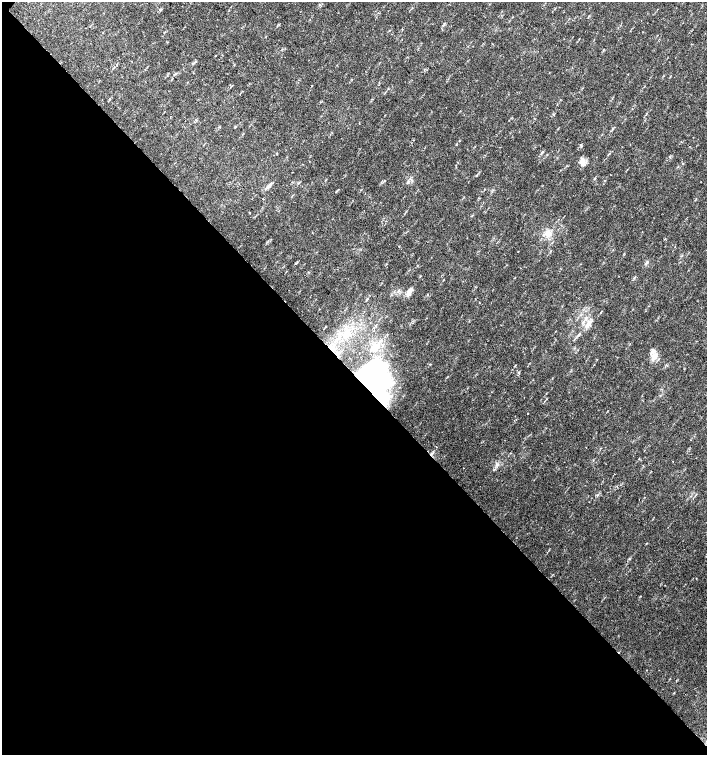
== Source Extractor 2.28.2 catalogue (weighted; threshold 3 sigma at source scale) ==
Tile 14 of 4 x 4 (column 2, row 4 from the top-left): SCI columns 1635-3043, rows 1-1506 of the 6023 x 6029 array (HDU 1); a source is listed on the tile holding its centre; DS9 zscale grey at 2 x 2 block average (1 PNG px = mean of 2 x 2 image px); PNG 709 x 757 px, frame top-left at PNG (2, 2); no overlay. Shown black and unused: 51% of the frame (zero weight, under 2 of 3 exposures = <1% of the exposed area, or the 3 px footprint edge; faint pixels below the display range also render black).
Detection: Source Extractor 2.28.2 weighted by HDU 2 'WHT'; one run over the whole footprint, this tile lists its part. Background 0.0337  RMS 0.0041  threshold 0.0184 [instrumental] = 3 sigma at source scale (4.5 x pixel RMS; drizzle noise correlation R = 1.50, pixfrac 1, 0.0396/0.0396 arcsec/px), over >= 5 px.
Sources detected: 27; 1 inside a brighter object's white glare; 2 cosmic-ray / hot-pixel residue — not listed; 1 inside a brighter listed object's ellipse — not listed separately; the other 23 listed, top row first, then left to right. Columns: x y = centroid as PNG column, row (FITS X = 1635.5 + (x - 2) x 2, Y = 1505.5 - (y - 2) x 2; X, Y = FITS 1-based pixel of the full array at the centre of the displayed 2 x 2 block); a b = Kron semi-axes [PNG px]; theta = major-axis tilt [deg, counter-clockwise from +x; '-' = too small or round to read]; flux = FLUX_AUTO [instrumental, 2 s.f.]
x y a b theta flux
160 10 3 3 - 0.88
216 55 2 2 - 1.8
193 64 4 2 - 0.86
196 120 3 2 - 0.63
236 126 2 2 - 0.57
581 145 4 2 - 0.98
582 161 9 5 -50 4.7
595 178 3 2 - 0.54
269 186 9 4 45 2.9
365 194 2 2 - 0.4
263 199 2 2 - 1.5
249 213 2 2 - 1.5
548 233 11 6 -36 6.7
647 262 5 3 - 1.4
409 292 12 5 64 5.6
589 324 6 2 57 1.9
579 334 4 3 - 1.3
654 357 12 6 56 6.9
372 367 86 29 -72 180
518 372 3 2 - 0.67
528 413 2 2 - 0.85
586 447 2 2 - 0.37
597 495 3 2 - 0.75
Overlapping masked pixels (flux is a lower limit): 1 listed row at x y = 372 367
Diffuse or blended objects may show on this block-average render without a row.